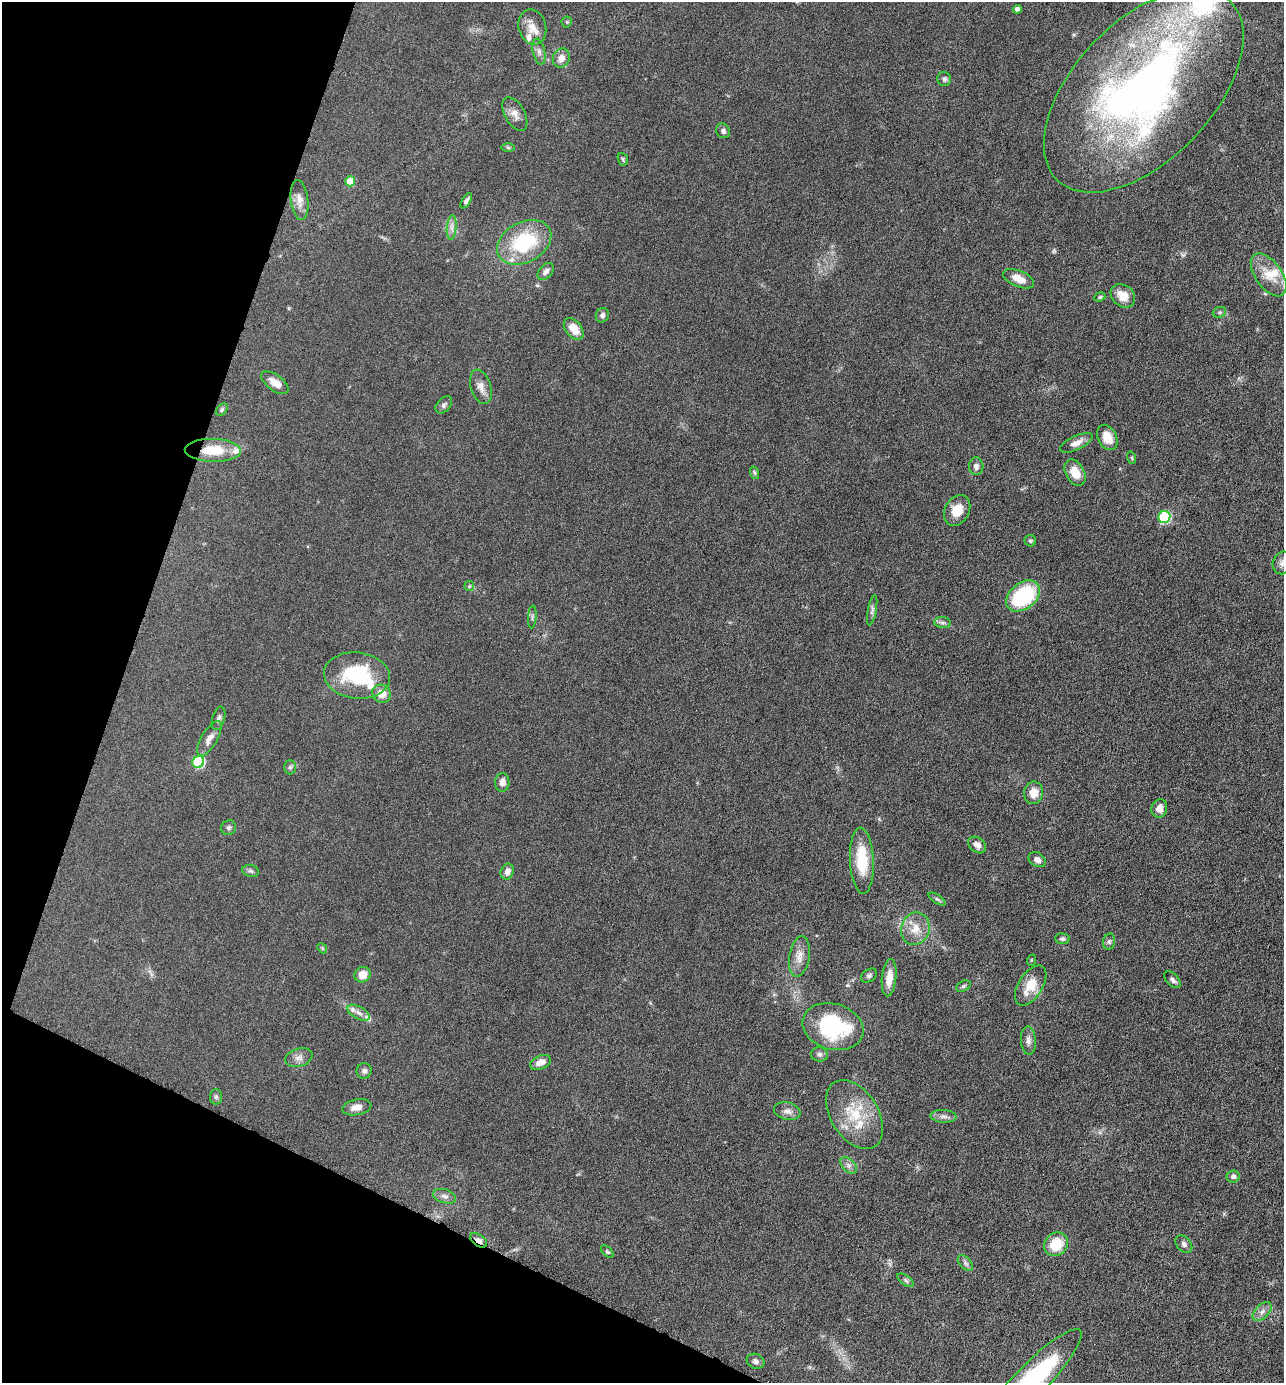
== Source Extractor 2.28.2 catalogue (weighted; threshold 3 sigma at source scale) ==
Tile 9 of 4 x 4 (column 1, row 3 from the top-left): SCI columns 268-1549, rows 1381-2761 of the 5533 x 5522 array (HDU 1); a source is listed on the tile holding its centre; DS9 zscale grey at full resolution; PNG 1286 x 1385 px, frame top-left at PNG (2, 2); each listed source drawn as its Kron ellipse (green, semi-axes under 4 px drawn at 4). Shown black and unused: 18% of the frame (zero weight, under 4 of 8 exposures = <1% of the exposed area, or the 3 px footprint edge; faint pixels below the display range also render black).
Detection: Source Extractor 2.28.2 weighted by HDU 2 'WHT'; one run over the whole footprint, this tile lists its part. Background 0.067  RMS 0.0053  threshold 0.0215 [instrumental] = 3 sigma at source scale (4.09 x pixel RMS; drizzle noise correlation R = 1.36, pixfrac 0.8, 0.05/0.05 arcsec/px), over >= 5 px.
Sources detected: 103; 7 inside a brighter listed object's ellipse — not listed separately; the other 96 listed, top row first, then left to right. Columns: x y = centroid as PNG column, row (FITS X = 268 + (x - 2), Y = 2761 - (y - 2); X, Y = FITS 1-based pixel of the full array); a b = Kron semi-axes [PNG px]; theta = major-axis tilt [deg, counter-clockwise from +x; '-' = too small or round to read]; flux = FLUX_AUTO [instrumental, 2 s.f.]
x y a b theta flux
1017 9 4 4 - 2.4
567 22 5 5 - 0.65
532 27 18 13 -76 6.1
539 52 13 6 -78 2.2
561 58 10 8 65 3.7
944 79 7 6 - 1.7
1144 91 124 69 46 310
515 114 19 10 -62 3.9
723 131 8 6 -54 1.3
508 147 7 4 0 0.65
623 159 6 5 - 0.82
350 181 5 5 - 9.1
299 200 20 8 -83 4.1
466 201 8 4 59 1.4
452 227 12 5 85 2.2
524 242 29 20 28 35
546 271 10 6 47 1.9
1269 275 24 13 -54 9.4
1019 279 16 8 -22 5.7
1123 296 13 10 -40 6.5
1100 297 6 4 22 0.69
1219 312 7 5 21 0.81
602 315 7 6 - 1.6
574 329 12 8 -51 7.1
275 383 16 8 -36 4.6
481 387 18 10 -72 4
444 405 10 6 47 1.4
222 410 7 5 50 0.87
1107 437 13 9 -63 6.6
1076 443 18 7 25 3.5
213 450 28 11 -1 13
1132 458 6 4 -71 0.67
976 466 9 7 -89 2
755 473 6 4 -71 0.73
1075 473 14 9 -61 7.4
957 510 16 12 61 7.8
1164 517 6 6 - 38
1030 541 6 5 - 0.78
1282 563 11 9 72 2.7
469 586 5 4 - 0.57
1023 596 19 13 39 42
872 610 15 4 79 1.5
532 617 11 3 85 0.86
943 623 8 5 -6 1.4
357 676 33 23 -7 35
381 694 10 8 -43 6
219 718 12 6 73 1.6
209 738 20 8 60 3.7
198 762 6 6 - 44
290 767 7 6 - 1.1
502 782 9 7 84 2.7
1033 793 11 9 80 5.4
1159 808 9 7 71 3.7
229 828 8 7 - 1.2
977 845 10 7 -38 2.6
1037 860 9 6 -33 2.2
862 861 33 12 -87 18
251 871 8 6 -15 1.2
507 872 8 6 69 2.9
937 899 10 4 -32 1
915 929 16 14 72 7.5
1062 939 7 5 -5 1.2
1109 942 8 6 75 1.1
322 948 5 4 - 0.58
799 956 20 10 80 4.9
1032 960 6 3 70 0.47
362 975 8 7 - 5.6
869 975 8 6 36 1.1
889 978 19 7 84 5.8
1172 980 10 6 -45 1.7
963 986 8 5 27 0.95
1031 986 22 12 57 9.6
359 1013 12 6 -29 2.4
833 1027 31 23 -16 45
1028 1040 14 7 -86 2.5
819 1054 8 7 - 1.5
299 1058 14 9 16 2.9
540 1062 11 6 23 4.1
364 1071 8 7 - 1.7
216 1097 7 6 - 1.1
357 1107 15 8 12 4.2
787 1111 13 8 -13 2.8
855 1115 38 23 -58 22
943 1116 13 6 -4 2.2
849 1165 10 6 -45 1.9
1233 1176 6 6 - 1.9
445 1196 12 7 -17 2.1
478 1240 10 5 -34 3.1
1056 1244 12 11 - 13
1184 1244 10 7 -49 1.7
607 1252 8 4 -45 0.82
965 1263 9 5 -49 1.5
906 1280 10 4 -36 1.1
1262 1312 12 6 46 2.6
756 1361 9 7 -25 1.7
1031 1380 70 16 46 78
Overlapping masked pixels (flux is a lower limit): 2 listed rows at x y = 213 450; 478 1240
Isophote crosses this tile's border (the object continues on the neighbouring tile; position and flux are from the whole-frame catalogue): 2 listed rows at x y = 1282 563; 1031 1380